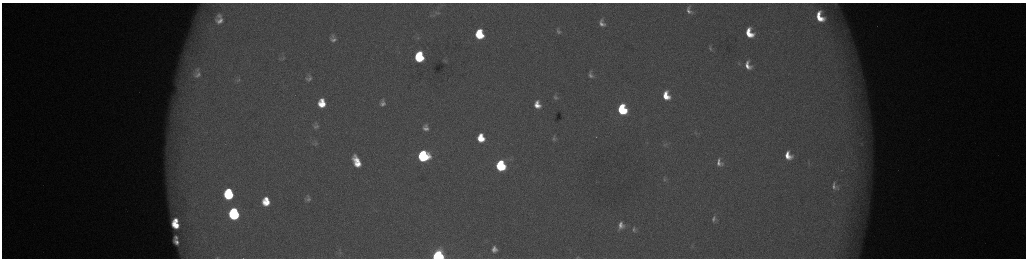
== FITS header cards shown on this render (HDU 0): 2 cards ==
NAXIS1  =                 2048 /fastest changing axis
NAXIS2  =                  512 /next to fastest changing axis

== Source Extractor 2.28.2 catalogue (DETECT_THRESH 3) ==
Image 2048 x 512 px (HDU 0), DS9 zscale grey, zoomed out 1/2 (1 PNG px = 2 x 2 image px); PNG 1028 x 260 px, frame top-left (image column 1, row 511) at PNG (2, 3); no overlay
Background 177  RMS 2.1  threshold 6.21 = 3 sigma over >= 5 px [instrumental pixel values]
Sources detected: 69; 5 cannot appear on this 1/2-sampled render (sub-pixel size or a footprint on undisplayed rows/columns) and are not listed; the other 64 listed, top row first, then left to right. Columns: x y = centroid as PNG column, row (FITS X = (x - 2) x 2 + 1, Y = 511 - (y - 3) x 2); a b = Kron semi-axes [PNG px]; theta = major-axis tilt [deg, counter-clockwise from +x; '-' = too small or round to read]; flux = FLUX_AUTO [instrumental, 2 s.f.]
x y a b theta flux
835 4 7 6 - 1200
689 10 12 8 -66 3300
437 13 11 5 -5 1900
432 15 9 4 7 1000
820 17 10 6 -66 11000
219 20 8 6 81 3500
602 23 7 5 -63 2300
558 31 7 5 -69 1100
749 33 9 6 -66 11000
479 34 8 7 - 23000
418 38 7 4 8 830
333 39 8 7 - 2300
710 48 8 4 -79 970
186 57 11 9 -15 4200
419 57 8 6 -86 34000
283 58 6 4 33 660
445 61 5 2 - 340
739 63 6 3 -82 540
748 65 10 7 -66 4500
197 73 19 13 89 8500
591 75 7 5 -73 1600
309 78 8 6 74 1700
238 80 7 3 39 670
666 96 8 6 -69 9100
555 97 7 6 - 1200
322 103 8 6 -87 10000
382 103 6 5 - 2000
537 105 8 7 - 5700
622 109 8 6 -72 39000
316 126 6 4 14 1100
426 126 5 4 - 730
426 128 6 4 -13 1700
695 133 3 2 - 300
481 138 7 6 - 11000
554 138 8 6 -69 1300
861 143 7 4 -60 1300
316 144 5 3 - 380
665 144 7 6 - 950
788 155 9 7 -64 6800
423 156 8 7 - 57000
357 160 10 5 -49 5700
719 163 7 5 -70 2600
808 163 8 3 -84 630
358 164 7 5 -15 5700
501 166 7 6 - 49000
664 179 7 4 -89 760
834 186 12 7 -76 2700
229 194 9 7 -85 35000
308 198 10 8 -88 2100
266 201 8 7 - 11000
234 214 8 7 - 60000
714 219 8 5 87 1400
176 220 4 3 - 3400
176 225 8 5 -44 9000
621 225 9 7 86 3600
634 229 9 6 -89 1500
176 237 4 3 - 1000
176 242 6 4 -47 2400
692 246 5 2 - 370
494 249 6 5 - 2800
340 253 5 2 - 350
438 256 6 6 - 110000
217 257 4 3 - 340
577 257 3 2 - 190
At the frame edge (FLAGS 8, measured only in part): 3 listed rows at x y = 438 256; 217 257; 577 257
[5 sub-pixel or undisplayed-footprint detections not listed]